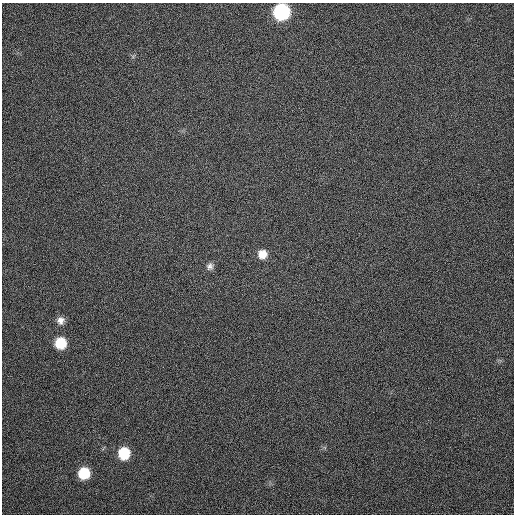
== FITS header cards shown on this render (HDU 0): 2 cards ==
NAXIS1  =                  512
NAXIS2  =                  512

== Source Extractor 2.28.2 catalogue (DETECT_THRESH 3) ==
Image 512 x 512 px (HDU 0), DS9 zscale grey, 1 PNG px = 1 image px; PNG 516 x 516 px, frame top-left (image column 1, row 512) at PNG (2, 3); no overlay
Background 355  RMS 8.1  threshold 24.2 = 3 sigma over >= 5 px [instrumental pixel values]
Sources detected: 7; all 7 listed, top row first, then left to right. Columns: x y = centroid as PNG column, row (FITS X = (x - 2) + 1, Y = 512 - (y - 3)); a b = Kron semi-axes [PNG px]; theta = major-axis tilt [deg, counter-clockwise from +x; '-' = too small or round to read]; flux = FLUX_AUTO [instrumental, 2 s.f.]
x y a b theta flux
281 12 10 10 - 82000
262 254 10 10 - 6400
210 266 9 9 - 2300
60 320 9 9 - 3100
60 343 9 9 - 16000
124 453 10 9 - 20000
84 473 9 9 - 19000
At the frame edge (FLAGS 8, measured only in part): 1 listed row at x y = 281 12